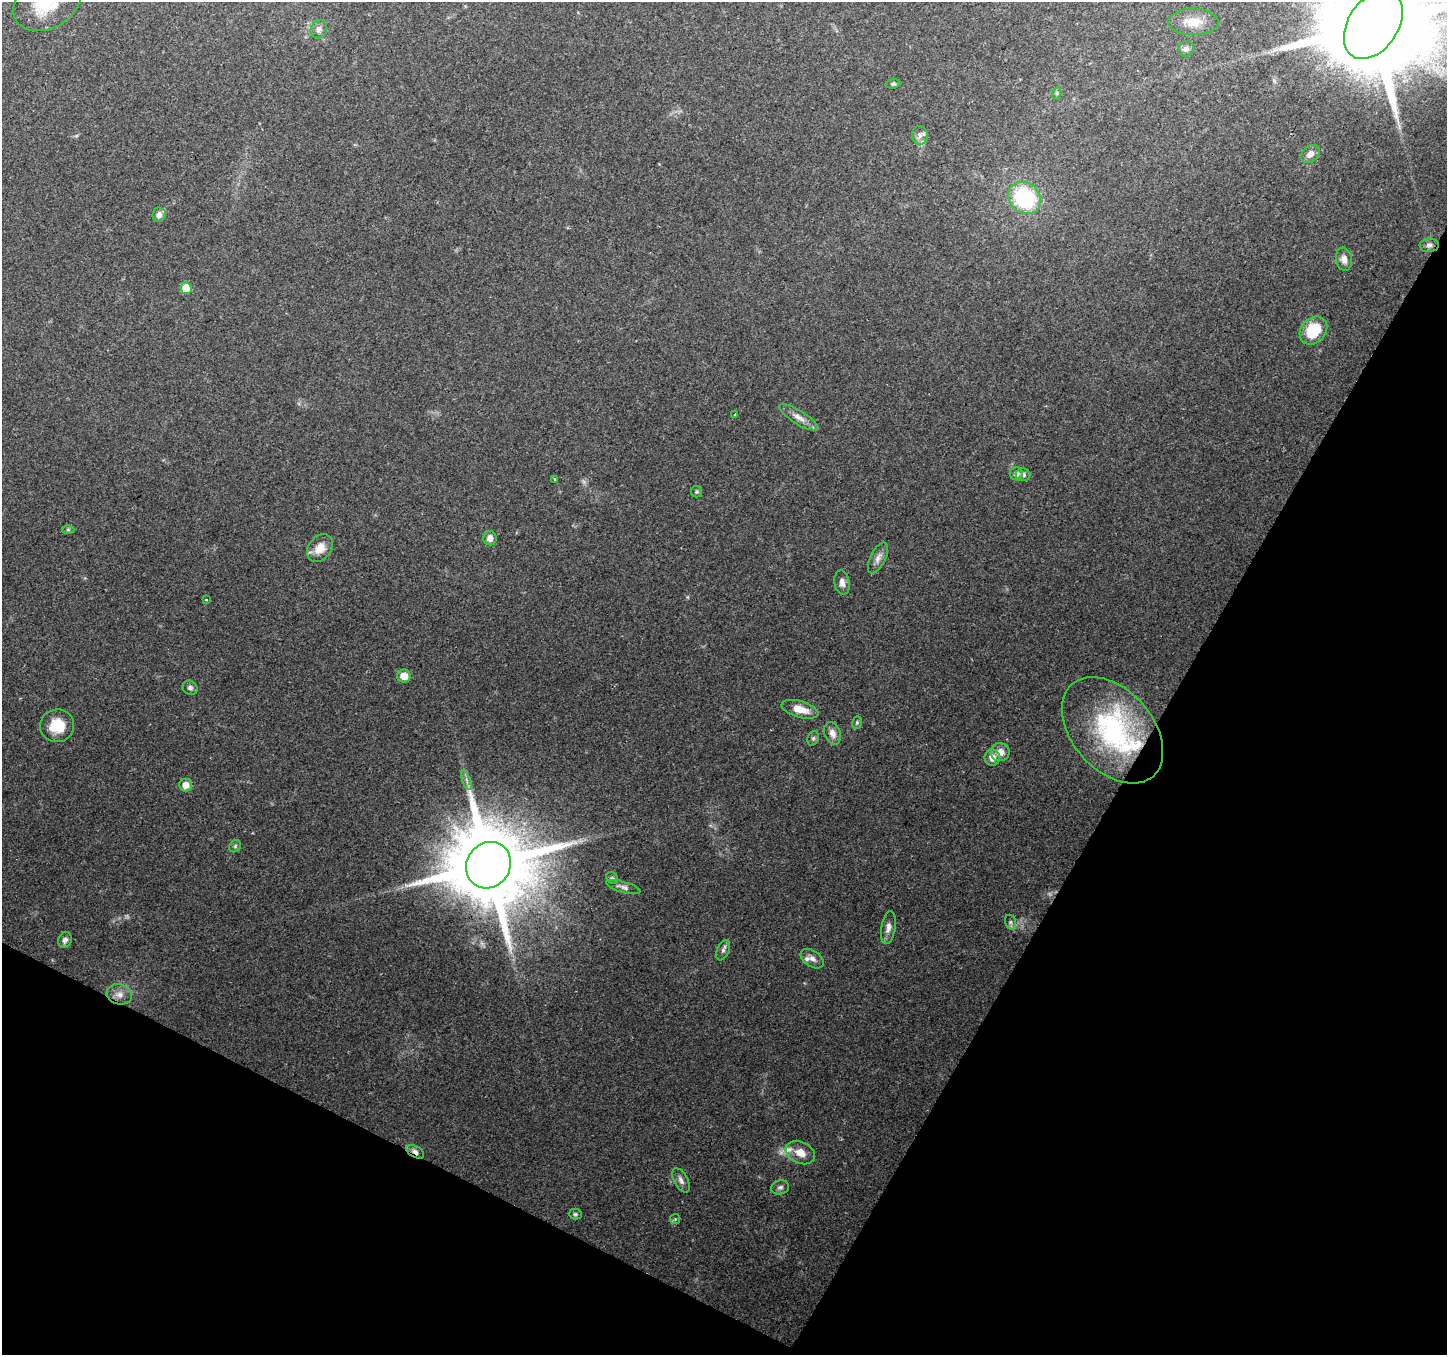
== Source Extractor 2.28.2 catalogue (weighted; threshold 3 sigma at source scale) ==
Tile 15 of 4 x 4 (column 3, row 4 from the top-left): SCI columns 2891-4335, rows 201-1553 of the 5785 x 5878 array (HDU 1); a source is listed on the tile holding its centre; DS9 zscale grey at full resolution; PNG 1449 x 1357 px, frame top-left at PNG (2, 2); each listed source drawn as its Kron ellipse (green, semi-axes under 4 px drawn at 4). Shown black and unused: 27% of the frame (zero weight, under 2 of 3 exposures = <1% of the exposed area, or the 3 px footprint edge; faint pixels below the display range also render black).
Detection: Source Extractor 2.28.2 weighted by HDU 2 'WHT'; one run over the whole footprint, this tile lists its part. Background 0.142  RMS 0.0071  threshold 0.0321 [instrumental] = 3 sigma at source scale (4.5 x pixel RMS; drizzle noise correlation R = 1.50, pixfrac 1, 0.0396/0.0396 arcsec/px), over >= 5 px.
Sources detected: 59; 1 too faint to see at this stretch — neither listed nor drawn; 3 inside a brighter listed object's ellipse — not listed separately; the other 55 listed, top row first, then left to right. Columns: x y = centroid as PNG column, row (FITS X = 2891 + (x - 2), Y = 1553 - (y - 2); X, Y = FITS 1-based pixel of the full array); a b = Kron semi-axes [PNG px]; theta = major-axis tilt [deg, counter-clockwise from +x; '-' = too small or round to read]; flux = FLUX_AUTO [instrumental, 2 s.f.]
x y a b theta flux
47 3 36 25 28 38
1193 22 25 13 0 12
1373 25 38 25 56 22000
319 29 9 8 - 3.3
1186 49 8 7 - 2.9
893 84 7 4 8 1.3
1057 93 6 4 71 1.1
920 135 9 8 - 3.3
1310 154 11 7 39 4.7
1025 198 17 15 -42 65
159 215 7 6 - 4
1429 245 9 7 4 2.8
1344 259 12 8 -81 4.6
186 288 6 5 - 15
1313 331 15 12 47 24
734 414 3 2 - 0.91
798 417 22 7 -32 6.1
1016 474 6 6 - 3.8
1023 475 7 6 - 2.3
555 479 3 3 - 1.7
697 492 5 5 - 1.2
68 530 6 4 0 1
490 538 7 6 - 5.3
320 548 15 11 51 8.8
878 558 17 7 64 4.8
842 583 12 7 -80 4
206 600 3 3 - 1.1
404 676 7 6 - 8.6
190 688 8 7 - 2.2
800 709 19 8 -16 11
857 723 6 5 - 1.2
57 726 17 16 - 17
1112 730 61 40 -48 110
832 733 11 8 -69 4.7
813 738 7 5 69 1.4
1000 752 9 9 - 6.2
992 758 8 7 - 5.6
467 780 10 3 -69 2
186 785 6 6 - 7
235 846 6 5 - 1.3
488 865 24 21 54 10000
612 878 6 5 - 1.2
623 887 18 5 -16 2.8
1010 922 7 5 -74 1.7
888 927 16 7 81 4.3
65 940 8 6 69 2.8
723 950 11 6 67 2.5
812 959 13 8 -34 4
119 994 13 10 -13 5.5
415 1152 10 5 -30 3.2
800 1153 15 10 -27 8.7
681 1180 13 7 -61 3.4
780 1187 9 7 14 2.4
575 1214 6 5 - 1.3
675 1219 5 5 - 1.1
Overlapping masked pixels (flux is a lower limit): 2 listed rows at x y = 1112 730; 415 1152
Isophote crosses this tile's border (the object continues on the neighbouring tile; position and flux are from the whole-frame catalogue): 2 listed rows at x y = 47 3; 1373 25